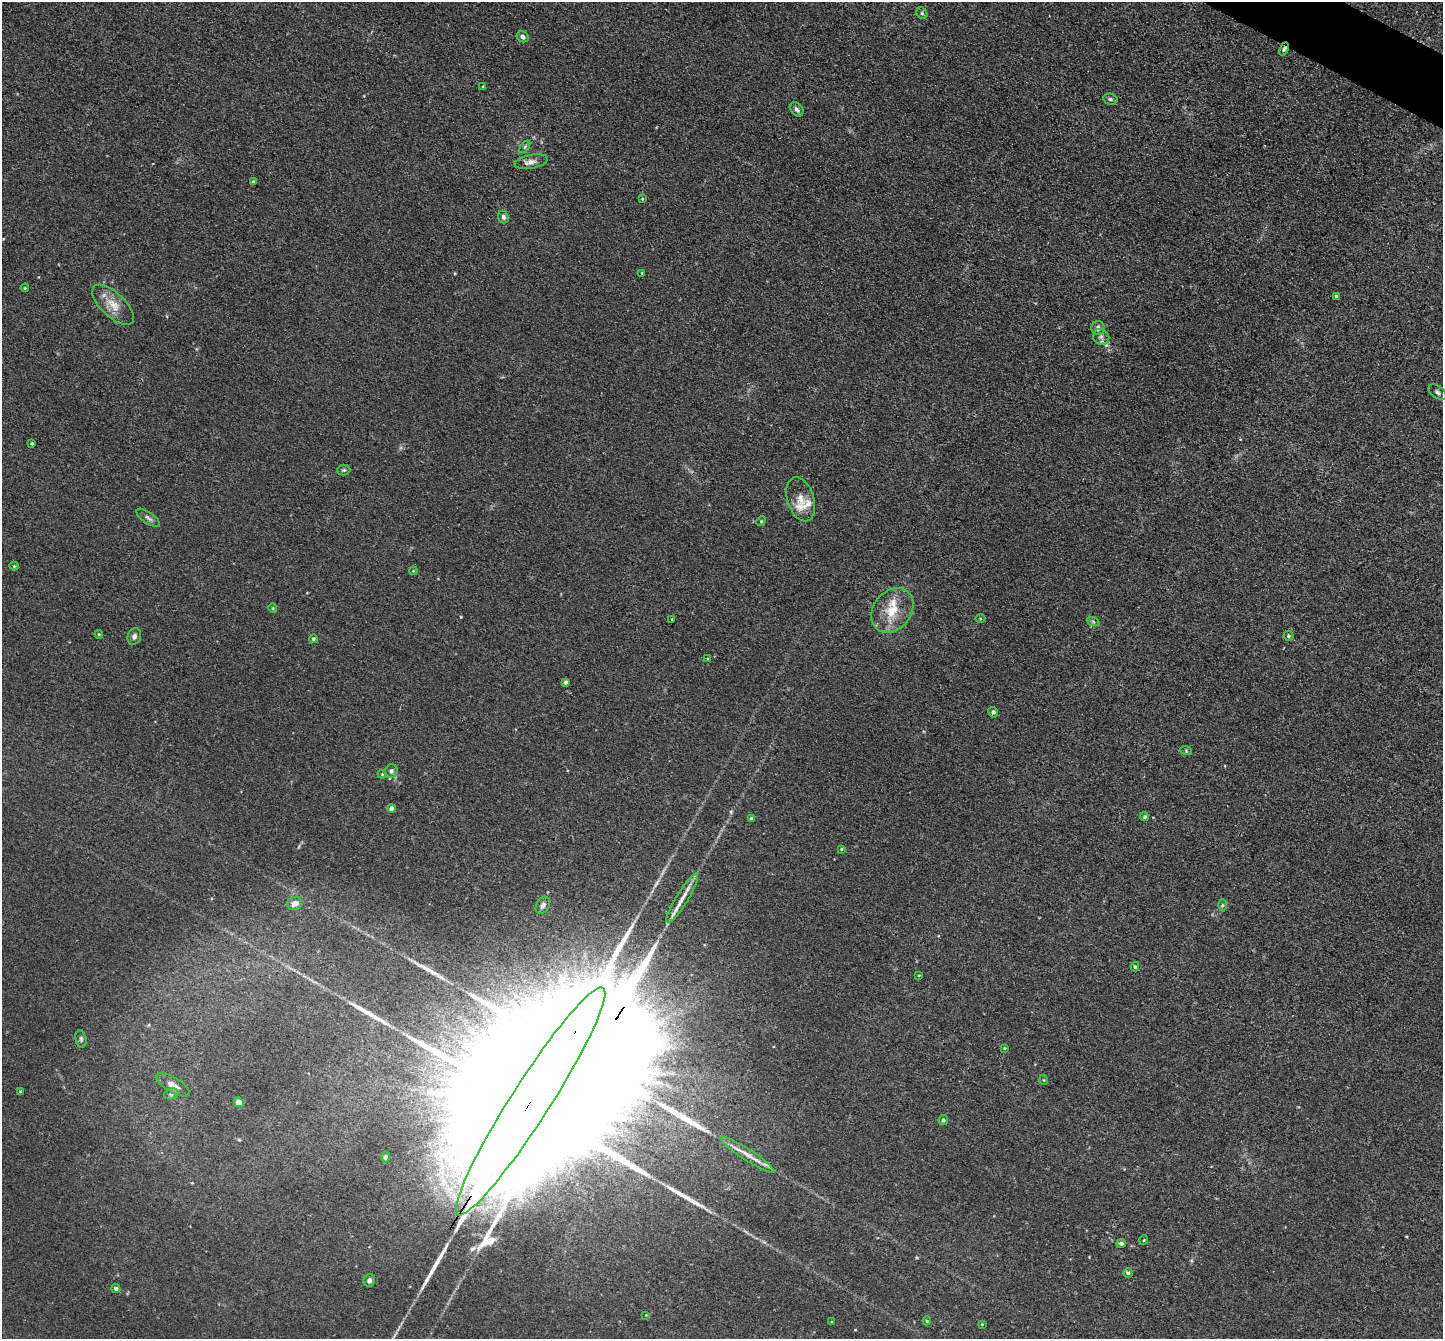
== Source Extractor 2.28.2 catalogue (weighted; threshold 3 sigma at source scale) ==
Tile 10 of 4 x 4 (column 2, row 3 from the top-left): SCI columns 1451-2891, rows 1630-2966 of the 5783 x 5794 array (HDU 1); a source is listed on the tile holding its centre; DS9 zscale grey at full resolution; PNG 1445 x 1341 px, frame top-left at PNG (2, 2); each listed source drawn as its Kron ellipse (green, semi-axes under 4 px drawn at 4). Shown black and unused: <1% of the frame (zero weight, under 3 of 4 exposures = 2% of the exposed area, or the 3 px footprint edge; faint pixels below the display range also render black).
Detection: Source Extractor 2.28.2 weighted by HDU 2 'WHT'; one run over the whole footprint, this tile lists its part. Background 0.0185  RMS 0.0043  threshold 0.0194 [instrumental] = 3 sigma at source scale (4.5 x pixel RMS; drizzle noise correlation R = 1.50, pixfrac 1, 0.05/0.05 arcsec/px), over >= 5 px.
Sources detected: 82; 1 too faint to see at this stretch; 4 inside a brighter object's white glare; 5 long thin detections or spike segments (spike, bleed or trail) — neither listed nor drawn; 2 inside a brighter listed object's ellipse — not listed separately; the other 70 listed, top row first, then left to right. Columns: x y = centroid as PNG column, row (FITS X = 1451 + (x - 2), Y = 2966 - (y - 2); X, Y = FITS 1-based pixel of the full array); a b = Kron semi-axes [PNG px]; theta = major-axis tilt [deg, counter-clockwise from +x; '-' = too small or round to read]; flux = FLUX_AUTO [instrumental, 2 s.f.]
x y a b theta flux
922 13 6 5 - 0.72
523 37 6 5 - 1.6
1284 49 7 4 66 0.94
483 87 3 3 - 1
1110 99 7 5 -14 0.91
797 109 8 5 -48 1.3
525 147 7 3 54 0.69
531 162 17 7 10 2.6
253 182 3 3 - 0.68
642 199 3 3 - 0.41
503 217 6 5 - 1.3
642 273 3 3 - 0.37
25 288 4 3 - 0.49
1336 296 4 4 - 0.66
113 305 26 12 -43 7
1098 328 7 6 - 1.3
1101 337 8 7 - 1.6
1437 392 10 6 -36 1.4
32 443 4 3 - 0.66
344 470 6 5 - 0.79
801 499 23 13 -72 5.7
148 518 14 5 -35 1.5
761 521 5 4 - 0.5
14 566 4 4 - 0.54
413 571 4 3 - 0.36
273 608 5 4 - 0.49
892 610 24 19 51 12
980 618 5 3 - 0.44
672 619 2 2 - 0.42
1093 621 7 4 -20 0.75
99 634 4 4 - 0.49
134 636 8 6 66 1.7
1289 636 5 4 - 0.69
313 639 4 4 - 0.79
708 659 4 2 - 0.32
566 682 4 4 - 1.1
993 712 5 5 - 0.93
1186 750 6 4 -20 0.51
391 771 7 6 - 1.4
382 774 4 4 - 0.47
391 808 4 4 - 2.1
1145 817 4 4 - 0.79
751 818 4 4 - 0.59
842 849 3 3 - 0.42
682 898 28 6 58 5.2
295 903 8 6 25 3
543 905 9 6 58 1.8
1222 905 6 4 89 0.57
1135 967 4 3 - 0.72
919 975 4 2 - 0.35
81 1039 9 5 -81 0.88
1004 1048 3 2 - 0.34
1044 1080 5 3 - 0.38
173 1085 19 7 -30 3.1
20 1092 3 3 - 0.52
171 1094 7 5 17 0.97
530 1101 135 19 57 96000
239 1102 5 4 - 3.3
943 1120 5 4 - 0.95
747 1155 32 5 -33 4.8
385 1157 5 4 - 0.81
1144 1240 5 3 - 0.37
1121 1243 5 4 - 1.1
1128 1273 5 5 - 0.79
369 1280 6 5 - 1.1
116 1288 4 4 - 1.5
646 1315 4 3 - 0.29
927 1321 4 4 - 0.48
831 1322 4 2 - 0.33
982 1324 4 4 - 0.35
Overlapping masked pixels (flux is a lower limit): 2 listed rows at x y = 1284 49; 530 1101
Isophote crosses this tile's border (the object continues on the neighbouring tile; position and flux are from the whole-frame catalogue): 1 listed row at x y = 1437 392